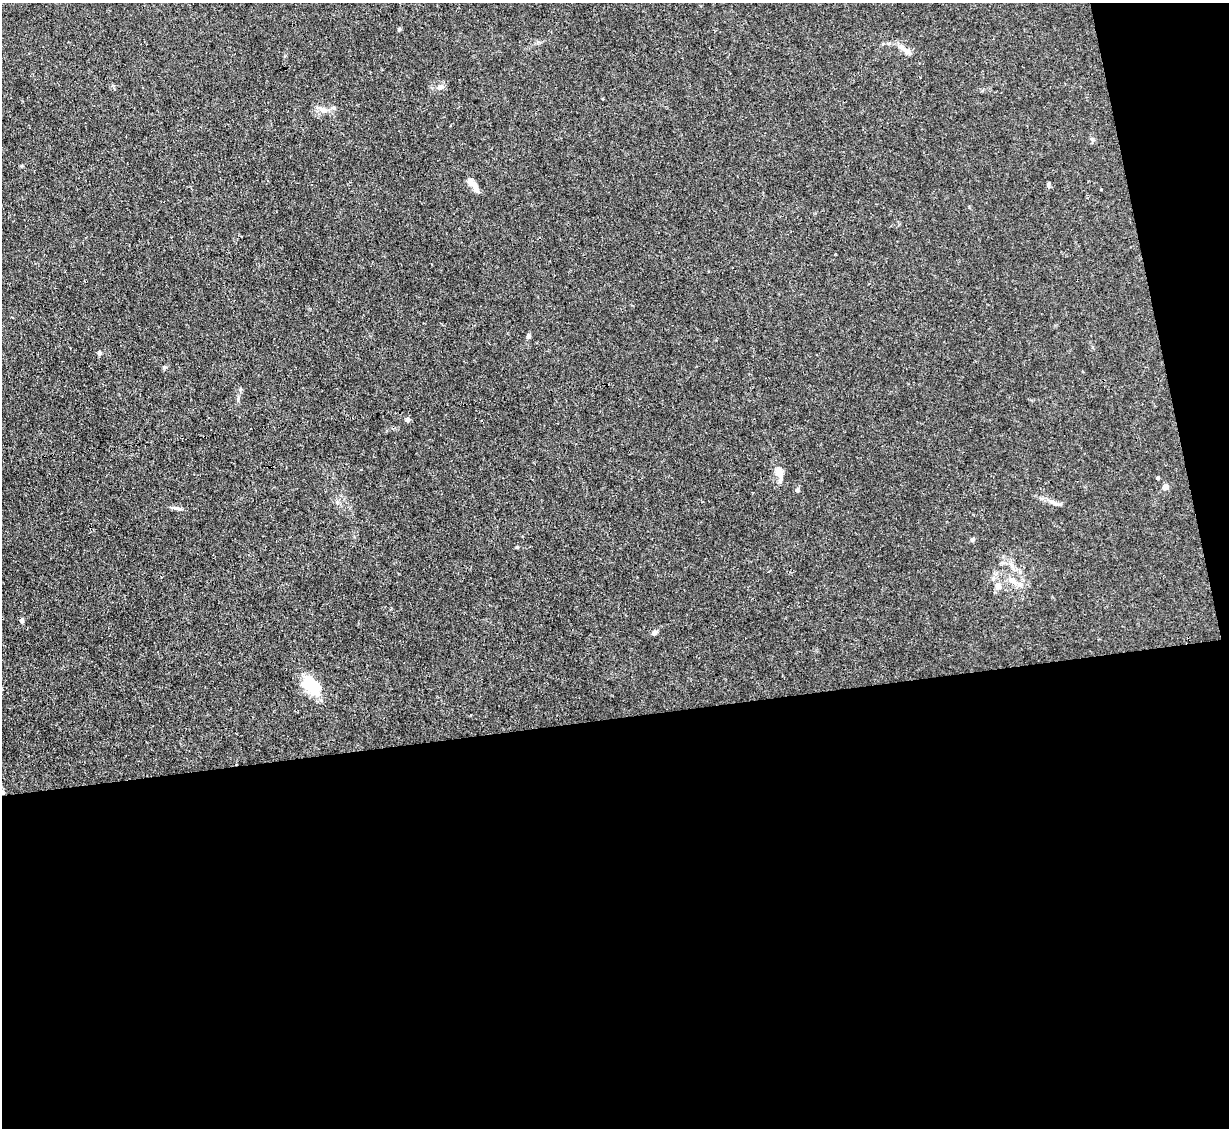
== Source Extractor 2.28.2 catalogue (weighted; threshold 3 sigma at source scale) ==
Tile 16 of 4 x 4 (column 4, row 4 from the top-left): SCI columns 3683-4909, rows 249-1374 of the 4909 x 4883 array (HDU 1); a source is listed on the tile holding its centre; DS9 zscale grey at full resolution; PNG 1231 x 1130 px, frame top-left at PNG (2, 3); no overlay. Shown black and unused: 40% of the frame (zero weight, under 3 of 4 exposures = <1% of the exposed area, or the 3 px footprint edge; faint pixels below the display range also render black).
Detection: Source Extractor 2.28.2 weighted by HDU 2 'WHT'; one run over the whole footprint, this tile lists its part. Background 0.0355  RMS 0.003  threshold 0.0133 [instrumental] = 3 sigma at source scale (4.5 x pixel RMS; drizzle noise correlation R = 1.50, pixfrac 1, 0.05/0.05 arcsec/px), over >= 5 px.
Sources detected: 24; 1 inside a brighter listed object's ellipse — not listed separately; the other 23 listed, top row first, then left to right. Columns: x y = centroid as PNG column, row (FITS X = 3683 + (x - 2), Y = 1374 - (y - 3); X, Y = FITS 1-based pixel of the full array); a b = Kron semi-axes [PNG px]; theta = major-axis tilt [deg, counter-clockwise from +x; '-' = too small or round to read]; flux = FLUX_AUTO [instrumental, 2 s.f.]
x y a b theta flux
399 29 5 5 - 0.36
903 48 19 6 -38 2
440 87 8 7 - 1.4
323 110 14 7 -21 2.1
1048 185 7 4 -85 0.5
476 188 16 7 -69 1.8
12 317 3 2 - 0.23
529 336 7 4 -90 0.5
99 353 5 4 - 0.93
408 420 6 5 - 0.8
778 471 21 10 -84 3
1158 478 4 4 - 0.36
1165 487 4 4 - 3
797 490 6 5 - 0.73
1056 504 13 4 -14 1
177 508 12 3 -14 0.73
972 539 6 5 - 0.57
517 547 4 4 - 0.3
1012 580 13 8 -22 2.4
998 586 9 9 - 1.5
22 621 5 4 - 0.98
654 633 7 5 28 0.87
311 685 27 14 -52 9.2